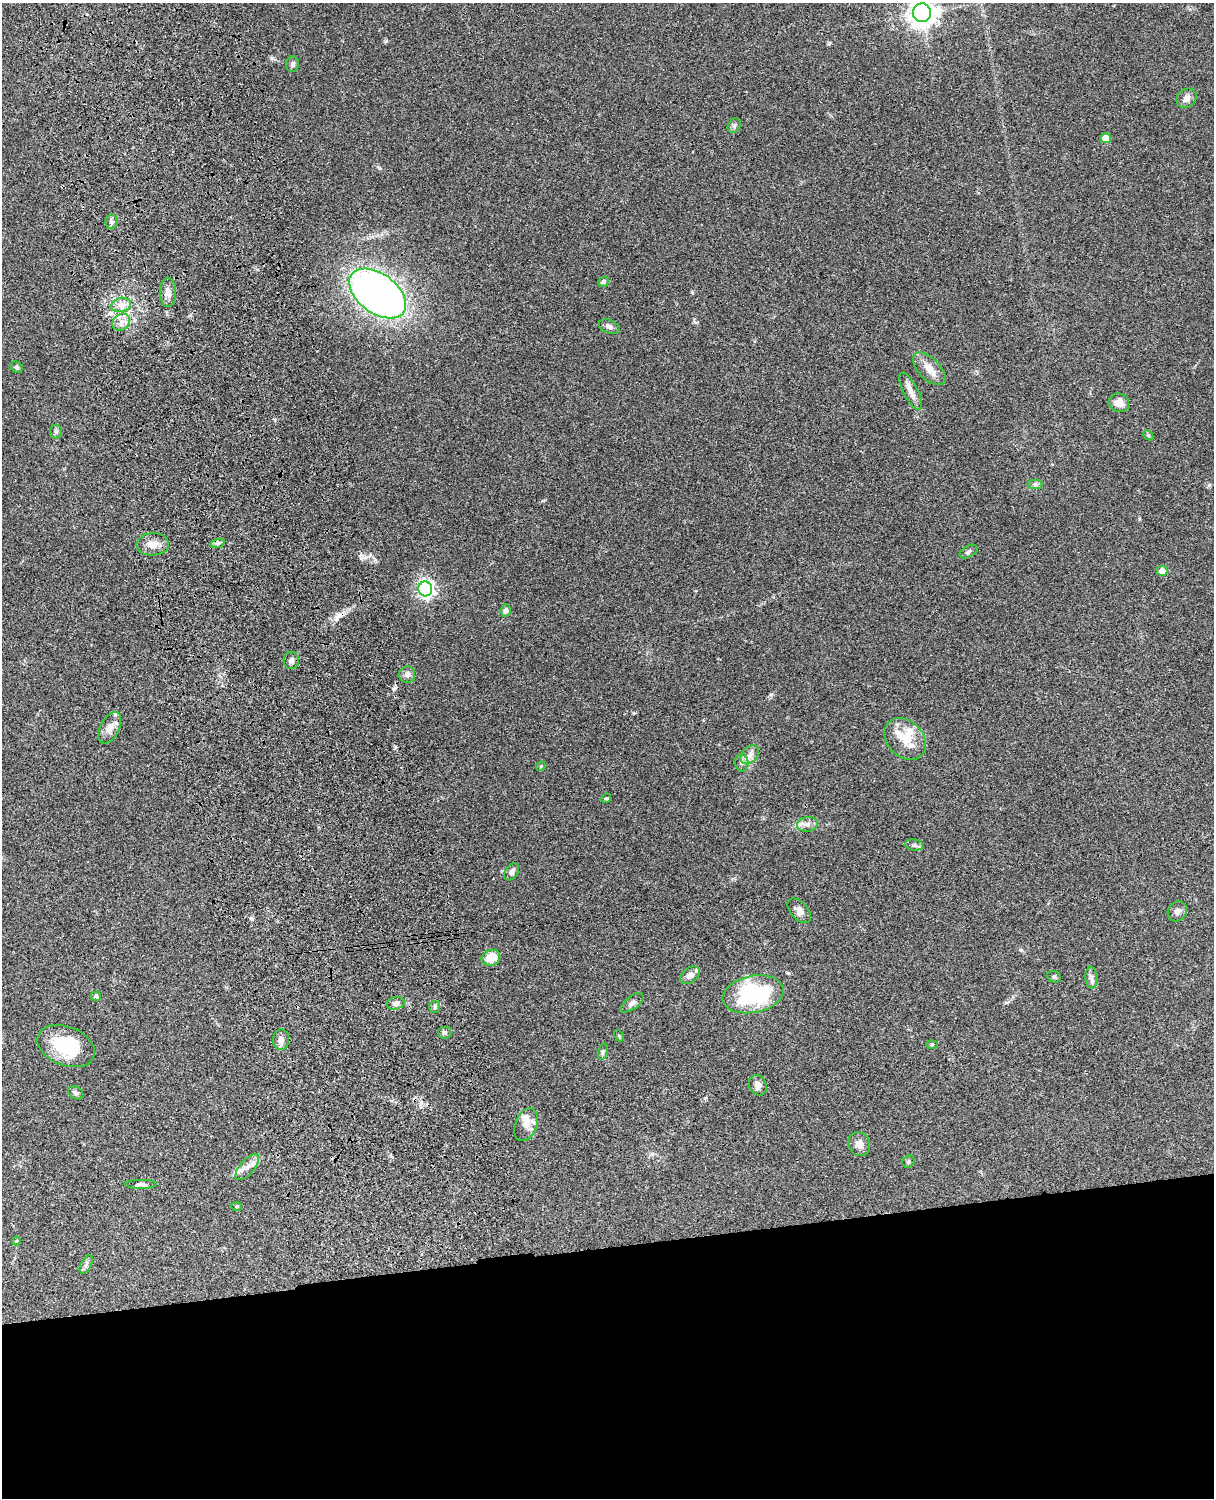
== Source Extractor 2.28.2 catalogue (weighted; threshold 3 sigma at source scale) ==
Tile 11 of 4 x 3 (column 3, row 3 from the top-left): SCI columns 2545-3756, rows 277-1772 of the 5087 x 4925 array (HDU 1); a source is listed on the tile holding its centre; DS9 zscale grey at full resolution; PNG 1216 x 1500 px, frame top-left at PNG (2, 3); each listed source drawn as its Kron ellipse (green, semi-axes under 4 px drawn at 4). Shown black and unused: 17% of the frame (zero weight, under 3 of 4 exposures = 6% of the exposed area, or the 3 px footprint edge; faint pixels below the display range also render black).
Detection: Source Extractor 2.28.2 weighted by HDU 2 'WHT'; one run over the whole footprint, this tile lists its part. Background 0.0916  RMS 0.0062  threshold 0.0281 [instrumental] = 3 sigma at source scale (4.5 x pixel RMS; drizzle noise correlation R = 1.50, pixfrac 1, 0.05/0.05 arcsec/px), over >= 5 px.
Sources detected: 70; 1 cosmic-ray / hot-pixel residue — neither listed nor drawn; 6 inside a brighter listed object's ellipse — not listed separately; the other 63 listed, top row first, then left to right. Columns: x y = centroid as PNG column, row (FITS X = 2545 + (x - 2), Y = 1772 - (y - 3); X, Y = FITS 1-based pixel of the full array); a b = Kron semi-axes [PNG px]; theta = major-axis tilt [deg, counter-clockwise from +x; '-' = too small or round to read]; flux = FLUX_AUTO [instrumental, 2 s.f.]
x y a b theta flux
922 13 9 9 - 610
293 64 8 6 80 1.9
1187 98 11 9 39 3.2
734 126 7 6 - 1.3
1106 138 5 5 - 9.3
111 222 7 6 - 1.5
603 282 6 5 - 1.5
168 292 15 8 90 4
378 294 32 19 -37 320
121 305 10 7 14 3.9
121 322 9 8 - 3.6
609 327 11 6 -21 2.2
17 367 6 5 - 1.1
929 369 20 10 -45 6.7
911 391 20 7 -63 4.9
1119 403 10 9 - 5.7
56 431 7 6 - 1.2
1148 435 6 4 -46 0.87
1035 484 7 4 0 1.3
218 543 7 4 19 1.3
153 544 16 11 3 6.1
969 551 10 5 30 1.7
1162 571 5 5 - 5.3
425 589 7 7 - 220
506 611 6 5 - 1.7
291 661 8 7 - 2.3
407 674 8 8 - 3
110 728 17 9 63 5.1
905 739 23 18 -46 13
750 755 11 7 45 3.1
742 763 9 6 -87 2
541 766 5 4 - 0.58
606 798 5 4 - 0.69
807 824 10 7 12 2.9
914 845 9 5 -8 1.5
512 872 9 6 58 2.2
799 911 15 8 -47 3.9
1177 911 10 9 - 2.7
491 958 9 7 21 10
690 975 11 7 39 3.4
1054 977 7 5 -25 1.2
1091 978 11 6 -86 2.2
753 994 31 18 11 62
96 996 5 4 - 1.5
396 1003 9 6 15 1.9
632 1003 13 6 39 2.6
435 1007 6 5 - 1.2
445 1033 7 6 - 1.3
619 1036 6 4 -58 0.68
281 1040 10 8 89 3.5
932 1044 6 4 1 0.71
66 1046 30 19 -22 31
603 1052 8 4 76 1.2
758 1085 10 8 -64 3.8
76 1093 8 6 -34 1.5
526 1125 17 10 69 6
859 1144 12 10 -62 4.2
908 1162 6 5 - 1.2
247 1167 16 7 50 4.1
141 1184 16 4 0 2
237 1206 5 3 - 0.58
16 1241 4 4 - 0.51
86 1265 10 5 63 1.7
Isophote crosses this tile's border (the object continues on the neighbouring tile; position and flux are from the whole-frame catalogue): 1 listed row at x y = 922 13
Unlisted compact peaks at least as high as the median listed source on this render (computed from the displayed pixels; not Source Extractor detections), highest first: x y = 272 58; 252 919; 386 41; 771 695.